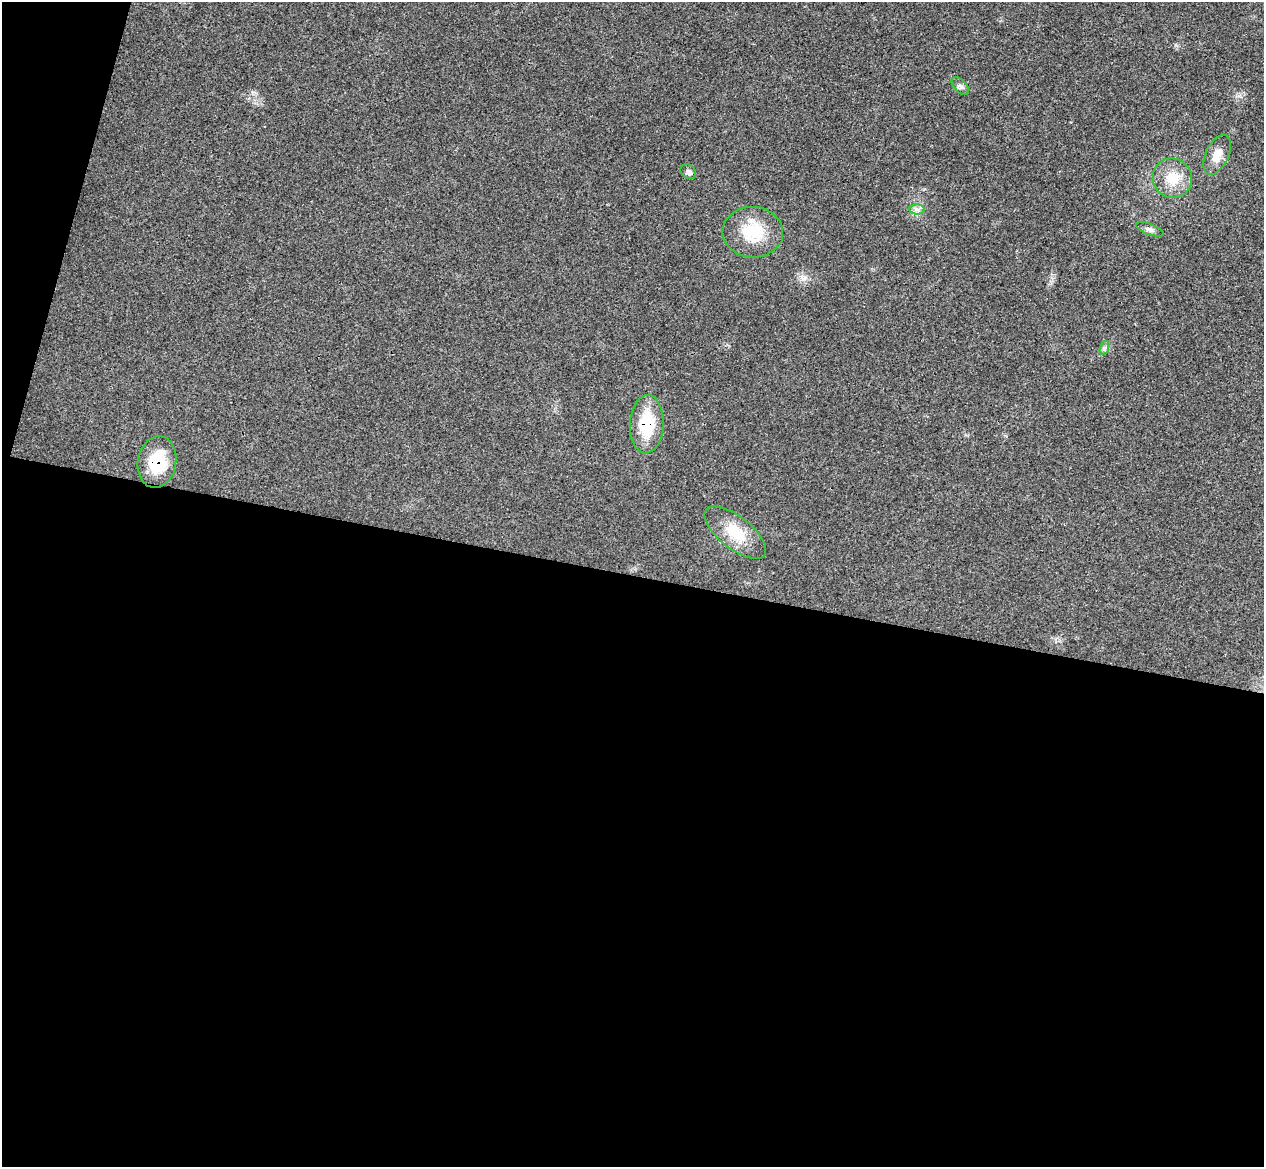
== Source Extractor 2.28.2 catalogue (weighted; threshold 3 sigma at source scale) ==
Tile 13 of 4 x 4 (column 1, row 4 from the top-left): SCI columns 19-1280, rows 302-1466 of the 5084 x 5145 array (HDU 1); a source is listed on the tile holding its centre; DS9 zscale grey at full resolution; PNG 1266 x 1169 px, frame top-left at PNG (2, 2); each listed source drawn as its Kron ellipse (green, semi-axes under 4 px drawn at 4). Shown black and unused: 53% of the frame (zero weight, under 3 of 4 exposures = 6% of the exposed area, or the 3 px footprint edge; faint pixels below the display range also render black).
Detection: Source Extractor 2.28.2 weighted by HDU 2 'WHT'; one run over the whole footprint, this tile lists its part. Background 0.0253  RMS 0.0061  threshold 0.0274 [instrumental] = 3 sigma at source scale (4.5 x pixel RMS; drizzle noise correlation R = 1.50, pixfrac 1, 0.05/0.05 arcsec/px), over >= 5 px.
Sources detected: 11; all 11 listed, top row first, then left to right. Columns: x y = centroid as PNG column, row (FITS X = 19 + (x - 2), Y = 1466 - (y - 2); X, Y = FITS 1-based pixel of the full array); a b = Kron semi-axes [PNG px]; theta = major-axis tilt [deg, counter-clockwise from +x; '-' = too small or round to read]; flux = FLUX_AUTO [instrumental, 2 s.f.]
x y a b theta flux
960 86 11 6 -46 2
1217 155 21 11 65 7.5
688 172 8 6 -37 1.5
1172 178 20 19 - 14
917 210 8 5 0 2
1150 229 14 5 -21 2
753 232 30 25 -2 24
1104 348 7 4 71 1.4
647 424 29 17 87 28
157 462 26 19 80 23
735 533 37 16 -38 18
Overlapping masked pixels (flux is a lower limit): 2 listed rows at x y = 647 424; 157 462
Unlisted compact peaks at least as high as the median listed source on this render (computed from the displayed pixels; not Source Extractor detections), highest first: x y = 805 278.